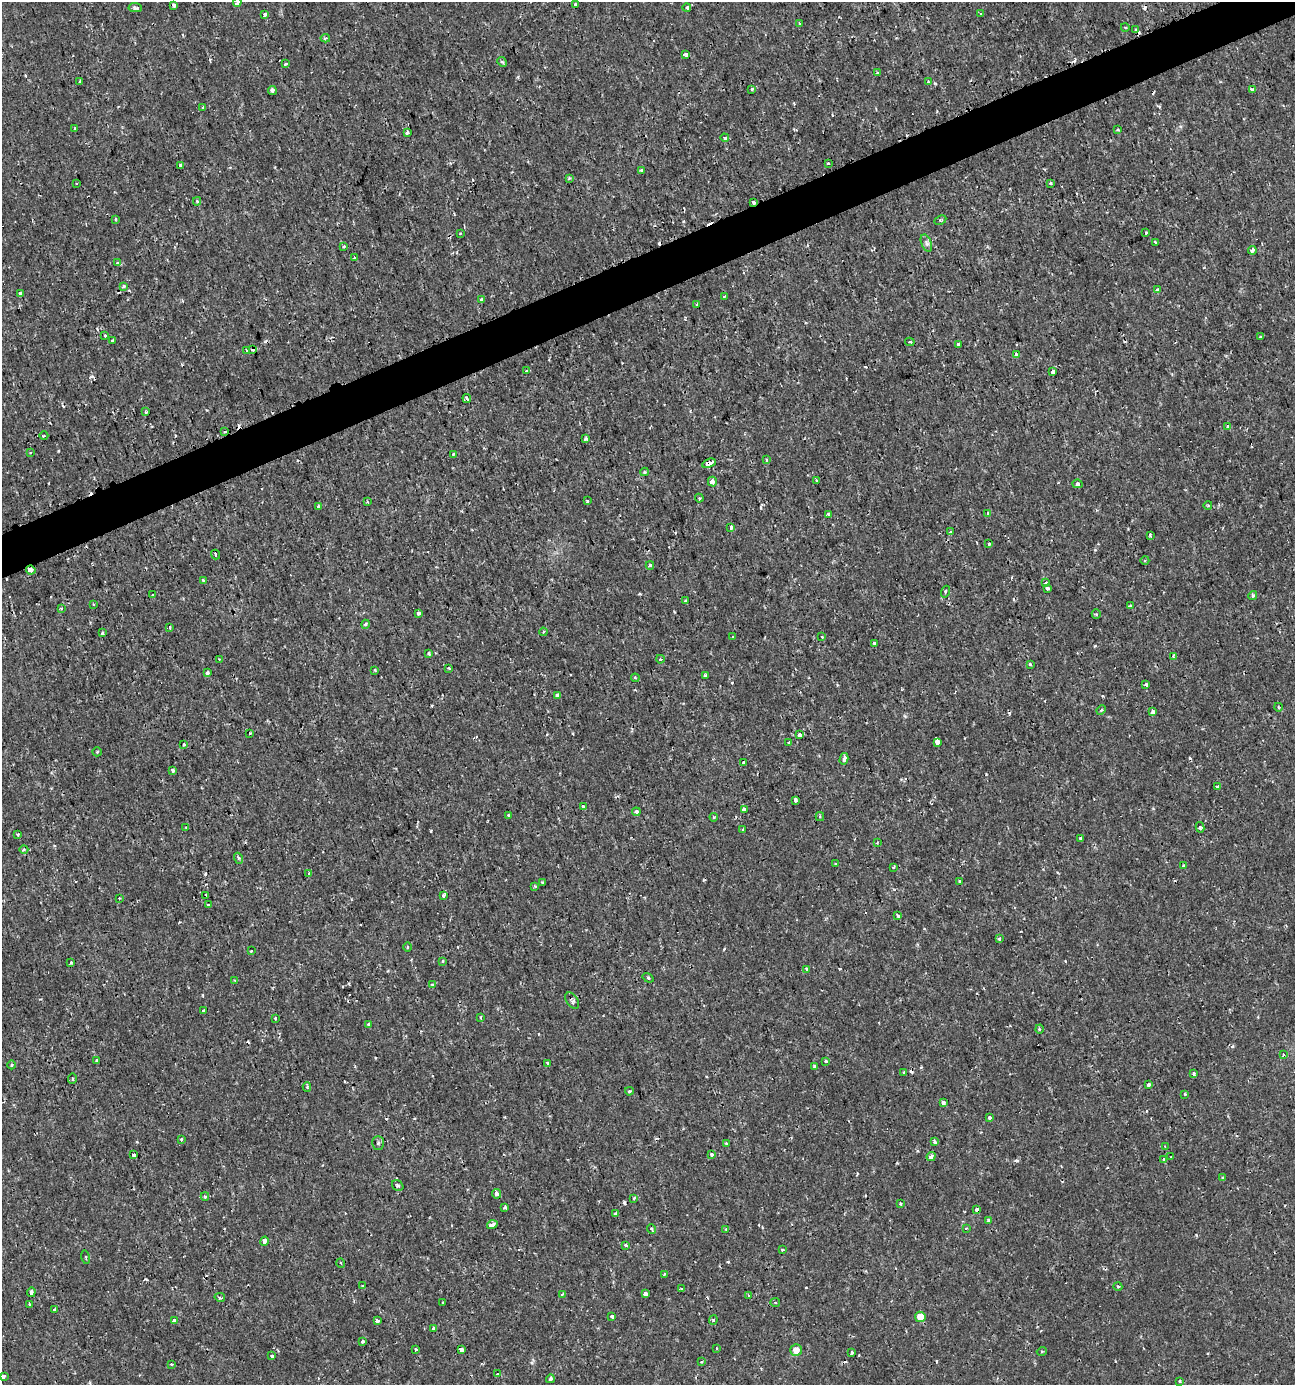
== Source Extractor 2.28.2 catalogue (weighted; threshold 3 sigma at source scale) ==
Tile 10 of 4 x 4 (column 2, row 3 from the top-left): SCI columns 1428-2720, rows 1388-2770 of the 5402 x 5549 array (HDU 1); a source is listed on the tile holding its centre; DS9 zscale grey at full resolution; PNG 1297 x 1387 px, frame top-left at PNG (2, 2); each listed source drawn as its Kron ellipse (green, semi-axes under 4 px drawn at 4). Shown black and unused: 3% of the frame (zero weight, under 2 of 3 exposures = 1% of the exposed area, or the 3 px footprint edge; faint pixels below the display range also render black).
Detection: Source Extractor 2.28.2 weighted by HDU 2 'WHT'; one run over the whole footprint, this tile lists its part. Background 0.00186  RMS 0.0011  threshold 0.00477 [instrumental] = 3 sigma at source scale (4.5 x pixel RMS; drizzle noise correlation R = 1.50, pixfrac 1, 0.0396/0.0396 arcsec/px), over >= 5 px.
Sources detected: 286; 35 cosmic-ray / hot-pixel residue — neither listed nor drawn; the other 251 listed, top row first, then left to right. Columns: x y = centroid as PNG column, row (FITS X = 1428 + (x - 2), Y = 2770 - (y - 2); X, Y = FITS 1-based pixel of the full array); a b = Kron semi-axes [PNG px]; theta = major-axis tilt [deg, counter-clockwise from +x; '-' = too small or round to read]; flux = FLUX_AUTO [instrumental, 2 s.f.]
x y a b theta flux
237 2 4 3 - 0.6
174 5 4 4 - 0.48
575 5 3 3 - 0.41
135 8 7 4 -6 0.47
687 8 4 4 - 0.23
265 14 4 3 - 0.35
981 14 3 3 - 0.2
799 23 3 3 - 0.18
1125 27 4 3 - 0.092
1136 30 3 3 - 0.29
325 38 5 4 - 0.13
686 54 4 3 - 0.76
502 62 5 4 - 0.2
286 64 3 3 - 0.48
877 73 3 3 - 0.14
80 82 3 3 - 0.19
928 82 4 3 - 0.2
752 89 3 2 - 0.24
1252 89 3 3 - 0.34
272 90 4 3 - 0.43
203 107 3 3 - 0.15
74 129 3 2 - 0.12
1118 130 4 3 - 0.099
407 132 4 3 - 0.38
725 138 4 4 - 0.22
828 163 3 3 - 0.13
181 166 4 3 - 0.3
642 170 4 4 - 0.19
569 178 4 3 - 0.17
76 183 3 2 - 0.082
1050 183 3 3 - 0.31
197 201 4 3 - 0.18
753 203 3 3 - 0.41
115 219 4 2 - 0.1
940 220 6 4 26 0.19
460 233 3 3 - 0.093
1146 233 3 2 - 0.12
1155 242 3 3 - 0.43
926 243 9 5 -68 0.32
344 246 4 3 - 0.12
1252 250 4 3 - 0.39
354 258 3 2 - 0.084
117 263 3 3 - 0.28
124 286 3 3 - 0.86
1157 290 4 3 - 0.24
20 293 3 3 - 0.93
725 296 3 2 - 0.13
481 299 3 3 - 0.15
697 304 3 2 - 0.082
105 336 3 2 - 0.14
1260 337 3 3 - 0.22
113 340 3 3 - 0.29
910 342 5 3 - 0.17
958 344 3 3 - 0.84
246 350 3 2 - 0.16
252 350 3 2 - 0.15
1016 355 4 3 - 0.6
527 371 3 3 - 0.49
1053 372 4 3 - 0.93
467 398 4 3 - 0.28
146 412 3 3 - 0.1
1227 426 4 3 - 0.23
225 432 4 2 - 0.11
44 436 4 3 - 0.11
586 439 3 3 - 0.21
30 452 3 2 - 0.11
453 454 3 3 - 0.09
766 460 3 3 - 0.16
709 463 7 3 25 1.3
645 472 4 3 - 0.18
816 480 3 2 - 0.1
712 482 5 4 - 0.75
1078 484 5 4 - 0.23
699 498 4 4 - 0.12
587 501 3 3 - 0.44
367 502 4 3 - 0.11
1208 505 4 3 - 0.093
318 506 3 3 - 0.21
988 513 4 3 - 0.1
828 514 3 3 - 0.26
731 528 3 3 - 0.41
950 531 3 2 - 0.12
1150 535 4 3 - 0.16
989 544 3 3 - 0.19
215 554 5 2 - 0.15
1145 560 4 3 - 0.1
650 565 4 3 - 0.21
31 570 5 3 - 0.87
203 580 4 3 - 0.11
1046 583 3 3 - 0.4
1048 588 4 3 - 0.77
945 592 6 3 71 0.12
153 595 3 3 - 0.11
1253 596 5 4 - 0.23
685 601 3 3 - 0.32
94 604 3 2 - 0.1
1130 606 4 3 - 0.11
61 608 3 3 - 0.1
418 613 4 4 - 0.44
1096 614 4 4 - 0.14
366 624 4 4 - 0.26
170 627 3 3 - 0.26
543 632 4 3 - 0.13
102 633 4 3 - 0.16
733 637 3 3 - 0.14
822 637 3 3 - 0.17
874 643 3 3 - 0.3
428 653 3 3 - 0.21
1173 656 3 3 - 0.12
219 659 3 2 - 0.085
660 659 4 3 - 0.18
1030 664 3 3 - 0.16
449 668 4 3 - 0.13
375 670 3 2 - 0.098
207 673 4 4 - 0.24
706 675 4 3 - 0.25
635 678 4 3 - 0.14
1146 685 3 3 - 0.43
558 695 4 3 - 0.96
1278 707 4 3 - 0.11
1101 710 5 3 - 0.11
1153 712 3 3 - 0.49
250 733 3 3 - 0.16
800 735 4 3 - 0.82
789 742 3 2 - 0.098
937 742 4 3 - 2.7
184 745 3 3 - 0.15
97 752 5 4 - 0.12
844 759 6 4 75 0.33
744 763 4 3 - 0.52
173 770 4 3 - 0.45
1217 787 3 3 - 0.44
795 800 4 3 - 0.34
584 807 4 3 - 1.2
744 810 4 3 - 0.69
636 812 4 4 - 0.37
508 815 4 3 - 0.13
714 817 4 4 - 0.12
820 817 4 4 - 0.14
186 827 3 3 - 0.11
1200 827 5 4 - 0.16
743 830 3 3 - 0.31
18 835 3 3 - 0.2
1080 838 3 3 - 0.25
877 842 4 3 - 0.092
24 850 4 3 - 0.13
238 858 5 3 - 0.13
835 864 3 3 - 0.13
1184 866 4 4 - 0.22
894 867 4 2 - 0.11
309 873 3 3 - 0.27
960 881 3 3 - 1.2
542 882 3 3 - 0.17
535 886 3 3 - 0.13
206 895 3 2 - 0.1
443 896 4 3 - 0.42
119 898 3 2 - 0.1
208 905 3 3 - 0.34
898 916 4 3 - 0.2
999 939 4 3 - 0.31
407 947 5 3 - 0.11
251 951 3 3 - 0.17
442 961 4 3 - 0.11
71 962 3 3 - 0.12
807 969 3 3 - 0.24
648 978 6 3 -35 0.12
235 981 3 2 - 0.12
432 985 4 3 - 0.54
572 1001 9 5 -55 0.27
203 1011 3 3 - 0.13
481 1017 3 3 - 0.2
275 1018 3 3 - 0.22
369 1025 4 3 - 0.29
1039 1029 4 3 - 0.13
1283 1054 3 3 - 0.46
97 1060 4 3 - 0.23
826 1061 4 3 - 0.13
548 1063 4 3 - 0.19
12 1065 4 3 - 0.12
814 1066 3 3 - 0.27
904 1072 3 3 - 0.17
1193 1073 4 3 - 0.34
73 1079 5 3 - 0.13
1148 1084 4 4 - 0.22
307 1087 4 4 - 0.21
629 1091 4 3 - 0.14
1185 1094 3 3 - 0.098
944 1103 4 3 - 0.34
989 1117 3 3 - 0.59
181 1139 3 3 - 0.13
934 1142 4 3 - 0.34
378 1143 7 5 90 0.21
726 1143 3 3 - 0.13
1165 1147 3 2 - 0.12
134 1155 4 4 - 0.36
712 1155 3 3 - 0.39
931 1157 5 3 - 0.59
1171 1157 3 2 - 0.11
1164 1159 4 3 - 0.18
1223 1177 3 3 - 0.16
398 1185 6 5 - 0.19
496 1194 5 4 - 0.66
205 1196 4 3 - 0.2
634 1198 3 2 - 0.3
900 1204 3 2 - 0.14
505 1207 4 3 - 0.19
977 1210 4 3 - 0.39
616 1214 4 3 - 0.53
988 1220 4 3 - 0.19
492 1225 5 3 - 0.84
966 1228 3 3 - 0.14
651 1229 5 3 - 0.33
726 1229 3 3 - 0.11
264 1241 4 4 - 0.52
626 1245 4 3 - 0.38
783 1250 3 2 - 0.12
86 1257 7 3 -77 0.12
341 1263 5 3 - 0.093
665 1274 3 2 - 0.19
363 1286 4 3 - 0.097
1118 1287 4 3 - 0.12
681 1289 4 3 - 0.24
31 1292 5 4 - 0.33
563 1294 4 3 - 0.15
646 1294 4 3 - 1.3
749 1295 4 2 - 0.093
220 1297 5 3 - 0.2
443 1302 3 3 - 0.22
775 1303 5 3 - 0.13
29 1304 3 3 - 0.18
54 1309 3 2 - 0.14
612 1316 4 3 - 0.29
920 1317 5 5 - 1.3
713 1320 5 4 - 0.14
174 1321 4 3 - 0.46
377 1321 4 4 - 0.59
433 1328 3 3 - 0.43
363 1341 3 3 - 0.52
717 1348 3 2 - 0.11
416 1349 4 3 - 0.14
462 1350 4 3 - 0.4
796 1350 6 5 - 0.93
1042 1351 5 3 - 0.1
852 1353 3 3 - 0.24
272 1356 3 3 - 0.39
701 1361 3 2 - 0.15
171 1364 4 3 - 0.13
497 1374 4 3 - 0.21
3 1376 3 3 - 0.58
550 1379 4 4 - 0.23
1180 1381 4 3 - 0.14
Overlapping masked pixels (flux is a lower limit): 8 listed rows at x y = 135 8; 753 203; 124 286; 225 432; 709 463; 31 570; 572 1001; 977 1210
Isophote crosses this tile's border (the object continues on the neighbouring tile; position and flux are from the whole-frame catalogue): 1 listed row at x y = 237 2
Unlisted compact peaks at least as high as the median listed source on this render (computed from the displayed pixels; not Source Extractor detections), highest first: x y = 1017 1161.